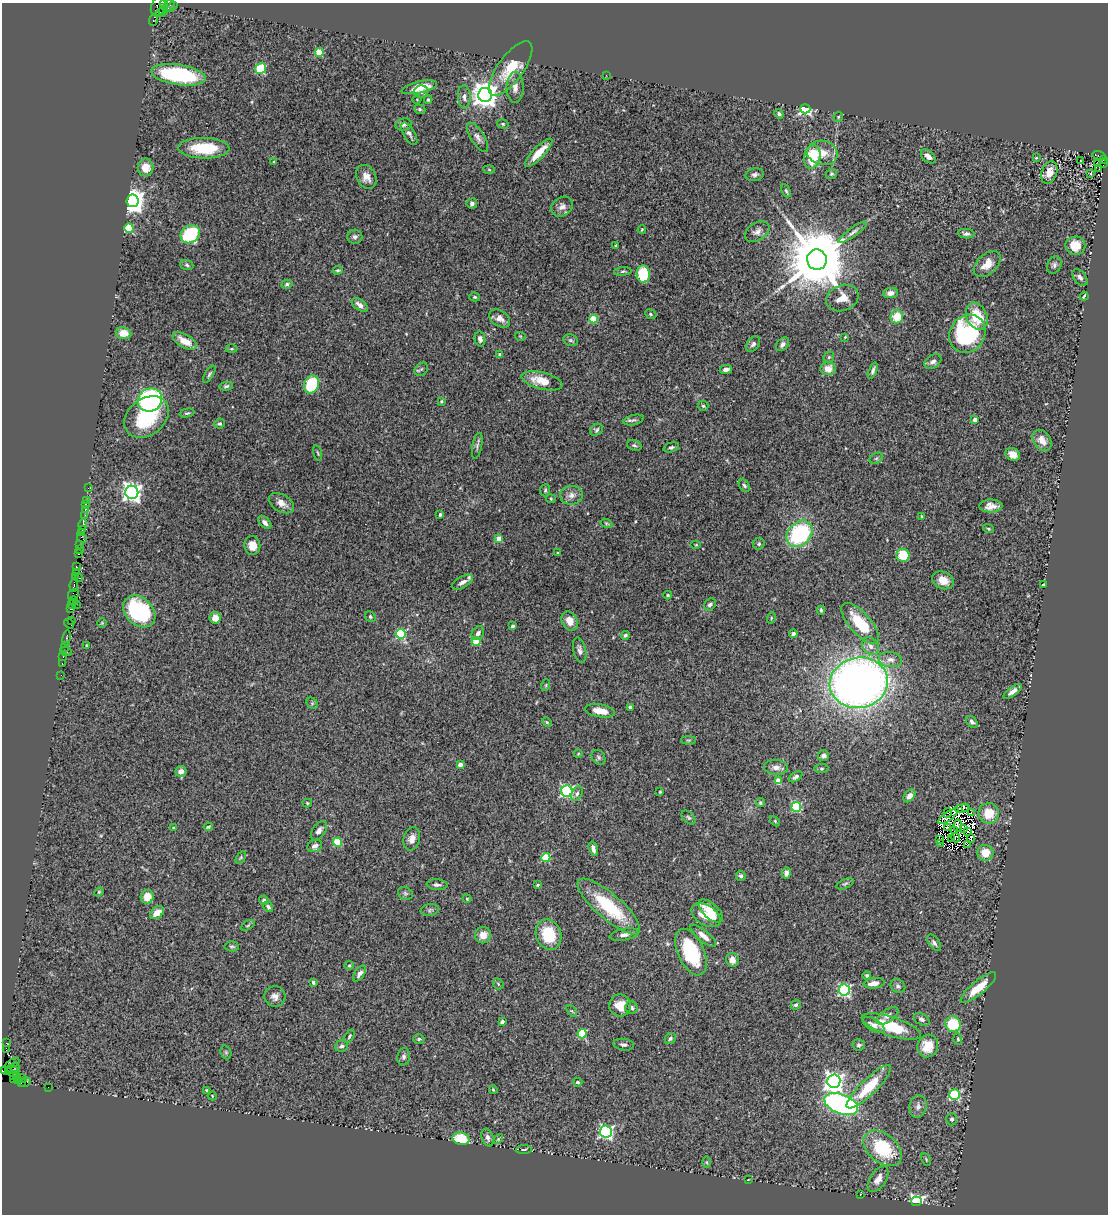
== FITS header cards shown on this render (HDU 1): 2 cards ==
NAXIS1  =                 1106
NAXIS2  =                 1212

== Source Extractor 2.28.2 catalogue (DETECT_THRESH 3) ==
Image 1106 x 1212 px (HDU 1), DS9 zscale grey, 1 PNG px = 1 image px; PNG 1110 x 1216 px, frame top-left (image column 1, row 1212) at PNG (2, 3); each listed source drawn as its Kron ellipse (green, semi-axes under 4 px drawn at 4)
Background 0.895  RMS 0.038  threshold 0.113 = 3 sigma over >= 5 px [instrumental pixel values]
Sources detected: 346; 11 with non-positive FLUX_AUTO (blend fragments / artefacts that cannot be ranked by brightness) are neither listed nor drawn; the other 335 listed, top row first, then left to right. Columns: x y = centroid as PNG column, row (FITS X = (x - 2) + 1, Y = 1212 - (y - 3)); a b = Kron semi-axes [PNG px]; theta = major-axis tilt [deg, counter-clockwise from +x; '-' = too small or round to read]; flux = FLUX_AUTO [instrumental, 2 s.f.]
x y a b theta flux
164 5 4 3 - 140
170 5 6 5 - 180
174 6 3 2 - 44
158 7 10 7 70 280
163 10 5 3 - 440
161 13 5 3 - 570
153 20 6 3 71 120
319 52 4 4 - 87
511 68 32 13 54 75
260 69 6 5 - 160
178 75 28 10 -9 260
606 75 2 2 - 1.3
419 87 18 6 12 37
515 87 15 8 -90 18
421 92 7 6 - 11
485 95 7 7 - 3000
464 97 11 6 -86 11
417 99 4 3 - 1.9
428 100 4 3 - 3.3
420 109 6 4 -22 4.2
805 109 5 4 - 440
779 114 5 4 - 5.9
838 117 5 4 - 3.3
503 124 6 4 -16 3.8
404 125 8 6 14 7.5
409 134 13 5 -60 9.7
477 137 16 7 -57 13
204 148 25 10 -1 98
539 153 19 5 46 43
822 153 15 12 -12 41
1099 155 7 3 -13 560
928 156 8 5 -42 13
812 157 12 8 79 110
1036 158 3 2 - 2
1103 159 3 3 - 370
1081 160 3 2 - 1.6
273 162 4 2 - 2
1098 164 3 2 - 7.1
1103 164 4 2 - 47
146 167 9 8 - 27
1099 169 2 2 - 12
489 170 6 4 -3 2.5
1049 172 12 7 72 27
1090 173 3 3 - 9.3
831 174 6 5 - 4.1
755 175 9 6 11 7.6
366 177 13 9 -61 21
786 191 7 4 -65 4
132 201 6 6 - 3000
472 203 5 5 - 6.2
562 207 11 9 34 15
129 228 5 4 - 110
642 230 4 3 - 2.4
757 232 13 9 32 14
853 232 17 4 36 9.5
190 234 10 8 39 200
966 234 8 4 -6 8.2
355 237 7 7 - 7.5
616 246 3 2 - 2.4
1075 246 10 9 - 45
817 260 10 10 - 29000
987 264 16 10 43 32
187 265 7 5 -20 4.9
1054 265 9 7 66 8.1
338 270 5 4 - 3.8
623 271 9 3 5 4.6
643 274 9 6 -84 120
1080 277 10 6 -50 10
287 284 5 4 - 4.6
890 293 7 5 7 13
1084 296 4 2 - 3.2
475 297 5 4 - 3.6
842 298 16 13 20 30
360 305 9 5 -36 15
651 314 6 4 -24 3.6
977 316 14 10 -67 72
897 317 6 6 - 50
500 318 11 8 -33 18
593 319 4 4 - 96
123 333 8 6 -9 30
967 334 20 17 55 310
520 336 5 3 - 2.6
845 337 3 3 - 1.8
480 339 7 5 -79 8.2
571 340 7 5 -21 5.4
185 341 13 6 -29 38
753 344 9 6 54 7.3
782 344 8 5 49 9.4
231 349 6 3 1 2.6
500 355 3 3 - 9.2
829 357 6 5 - 3.6
933 362 9 6 32 9.5
421 369 7 6 - 5.1
726 369 6 4 7 10
828 369 7 6 - 27
873 371 8 3 69 7
209 374 9 4 59 4.7
542 381 21 8 -14 50
312 384 9 7 66 130
226 386 7 4 9 4.6
150 400 12 11 - 540
441 401 3 3 - 3.8
703 406 5 5 - 4
187 413 7 4 14 4.6
147 417 24 18 37 160
975 419 4 3 - 18
634 420 10 5 14 6.1
220 424 5 5 - 4.4
596 430 7 5 39 5.3
1042 440 11 8 -53 25
634 445 7 5 -20 4.8
477 446 13 4 78 6.7
671 447 8 4 16 5.5
318 453 8 2 -75 2.9
1013 455 8 6 -25 20
876 458 7 5 30 5.2
744 486 7 4 -51 5.5
88 488 2 2 - 14
545 490 6 5 - 4.4
132 492 7 6 - 1400
571 495 11 9 6 16
551 499 5 4 - 2.7
86 500 3 2 - 24
281 503 14 8 -30 20
85 505 3 2 - 17
991 506 11 6 1 19
85 510 3 3 - 110
440 514 3 3 - 6.8
85 515 2 2 - 13
922 517 4 3 - 4
265 522 8 5 -47 10
606 523 6 3 -31 3.1
83 524 5 3 - 130
82 529 3 2 - 44
988 529 5 3 - 2.9
81 533 3 2 - 56
800 534 15 11 46 260
82 538 5 2 - 160
499 539 4 4 - 31
759 544 6 5 - 4.3
80 545 2 2 - 32
696 545 5 3 - 2.6
252 546 9 8 - 21
79 550 3 2 - 54
558 553 3 2 - 2.6
78 554 3 3 - 92
903 555 6 6 - 73
76 567 4 3 - 130
76 572 3 2 - 47
75 576 4 2 - 53
79 578 4 2 - 110
943 580 11 8 -23 27
462 582 11 5 29 14
74 585 7 3 82 200
1043 585 3 3 - 3.5
73 594 6 5 - 140
668 595 4 3 - 3.4
74 601 5 2 - 55
72 604 3 2 - 67
76 604 3 2 - 31
710 604 7 5 46 8.6
71 609 4 3 - 87
821 610 4 3 - 3.8
139 611 18 13 -43 260
370 617 6 5 - 4.1
215 618 6 5 - 26
771 618 6 3 72 2.6
71 620 3 2 - 25
570 621 10 7 -59 27
102 623 5 5 - 2.9
860 623 26 10 -48 91
69 624 5 3 - 120
513 626 3 3 - 6.2
478 633 7 5 53 11
401 634 5 5 - 170
793 634 4 4 - 7.8
625 635 4 4 - 4.7
67 638 7 3 80 110
476 642 4 4 - 75
86 645 3 2 - 2.4
871 646 9 7 -52 12
65 647 5 2 - 54
580 650 13 6 -77 10
66 652 6 2 -19 120
63 656 3 2 - 47
890 660 11 7 -7 16
62 664 3 2 - 68
61 675 2 2 - 23
859 683 29 25 11 2200
546 685 6 4 72 3.3
1013 691 11 4 37 13
312 703 6 5 - 3.8
630 707 4 3 - 5
600 711 15 6 -9 32
547 722 5 4 - 3.3
972 722 7 5 -48 7.3
688 740 7 4 0 3.7
578 754 4 3 - 1.9
823 756 6 5 - 8.2
599 757 8 6 -54 5.4
460 765 4 4 - 22
776 767 12 7 -3 14
821 769 7 4 6 3.6
181 771 5 5 - 13
796 777 7 4 33 6.6
778 781 4 4 - 48
567 791 6 5 - 410
660 792 4 3 - 2.5
577 794 8 5 63 6
909 796 7 5 50 14
307 803 5 4 - 3.1
760 803 5 4 - 4.1
796 807 5 5 - 180
962 808 7 4 10 2
966 808 4 2 - 1.6
971 812 3 2 - 0.22
948 813 5 3 - 2.4
989 813 10 10 - 52
948 816 12 4 35 1.8
689 818 8 5 -44 4.9
775 821 6 4 -46 2.8
958 826 6 4 -85 2.2
208 827 4 3 - 3.5
947 827 4 2 - 1.7
173 828 3 3 - 2.5
964 828 4 2 - 1.6
319 831 11 6 55 12
954 831 2 2 - 2.9
968 831 4 2 - 1.7
955 838 5 3 - 0.38
412 839 12 8 75 18
939 839 3 2 - 1.9
952 839 3 2 - 4.1
971 839 4 2 - 2.8
338 842 4 4 - 110
941 843 2 2 - 2.2
967 845 4 3 - 14
315 846 8 6 23 11
593 849 7 3 -74 9.3
985 853 8 8 - 40
241 857 7 4 59 3.6
546 858 4 4 - 120
786 873 5 4 - 11
741 876 5 5 - 5.8
845 884 9 4 24 4.8
437 885 10 5 -5 8
538 885 3 3 - 3
99 892 5 4 - 2.7
405 893 8 6 -24 5.4
147 897 7 6 - 33
467 899 4 4 - 2.2
264 900 5 4 - 7
609 906 40 12 -41 160
268 907 6 4 -53 6.7
430 910 9 6 9 6.5
711 911 15 7 -43 31
157 913 8 5 38 27
706 915 16 10 -32 65
248 925 8 3 30 2.9
624 934 15 5 11 12
483 935 8 8 - 23
549 935 15 12 -70 100
703 936 16 5 -39 20
934 943 9 5 -54 7.6
232 946 7 5 -5 4.4
691 952 25 13 -66 180
732 960 7 6 - 19
349 965 5 4 - 2.9
359 973 9 5 54 11
867 975 4 4 - 3.4
313 983 4 3 - 5.1
874 983 11 5 7 18
498 984 6 4 -49 3.6
898 986 8 6 -34 7.5
978 988 22 6 40 56
844 990 6 5 - 370
275 997 10 10 - 14
620 1005 11 11 - 41
796 1005 5 4 - 5.1
631 1008 6 6 - 7.8
572 1011 7 3 -52 3.5
887 1016 12 6 35 12
922 1019 8 5 -30 7.8
502 1022 4 3 - 11
953 1024 8 7 - 89
874 1025 12 6 -31 12
891 1026 31 9 -18 98
582 1034 5 4 - 130
349 1036 7 4 60 3.8
419 1039 5 4 - 4.3
670 1039 6 5 - 5
958 1039 6 4 -81 3.1
6 1043 2 2 - 19
624 1045 10 5 -9 8
859 1045 6 5 - 6.2
341 1046 6 5 - 6
928 1046 11 10 - 46
6 1049 4 2 - 55
226 1052 7 5 -69 4.6
404 1057 9 6 79 7.1
12 1063 8 3 29 170
15 1067 4 2 - 500
12 1069 6 3 -21 710
4 1071 4 3 - 130
9 1072 3 3 - 270
13 1075 3 3 - 79
17 1076 2 2 - 33
22 1078 5 2 - 64
13 1080 2 2 - 19
18 1081 4 3 - 170
834 1081 7 6 - 1400
22 1082 3 3 - 95
25 1082 6 3 24 160
577 1082 5 4 - 4.9
48 1087 2 2 - 16
869 1087 30 8 44 91
206 1090 3 3 - 2.4
493 1090 4 3 - 3
955 1095 5 5 - 250
212 1096 4 3 - 1.9
841 1104 18 9 -21 700
918 1107 11 8 77 13
952 1119 6 5 - 5.5
606 1132 6 6 - 520
488 1137 9 5 -74 11
461 1139 8 6 -13 87
498 1139 6 3 46 3.1
883 1148 22 14 -40 160
524 1149 8 3 5 3.1
926 1159 7 3 -64 3.2
707 1162 6 4 -90 3.2
878 1179 15 8 57 27
748 1180 3 2 - 1.5
860 1194 3 2 - 1.9
917 1201 5 4 - 530
At the frame edge (FLAGS 8, measured only in part): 2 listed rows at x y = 164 5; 4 1071
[11 non-positive-flux detections neither listed nor drawn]